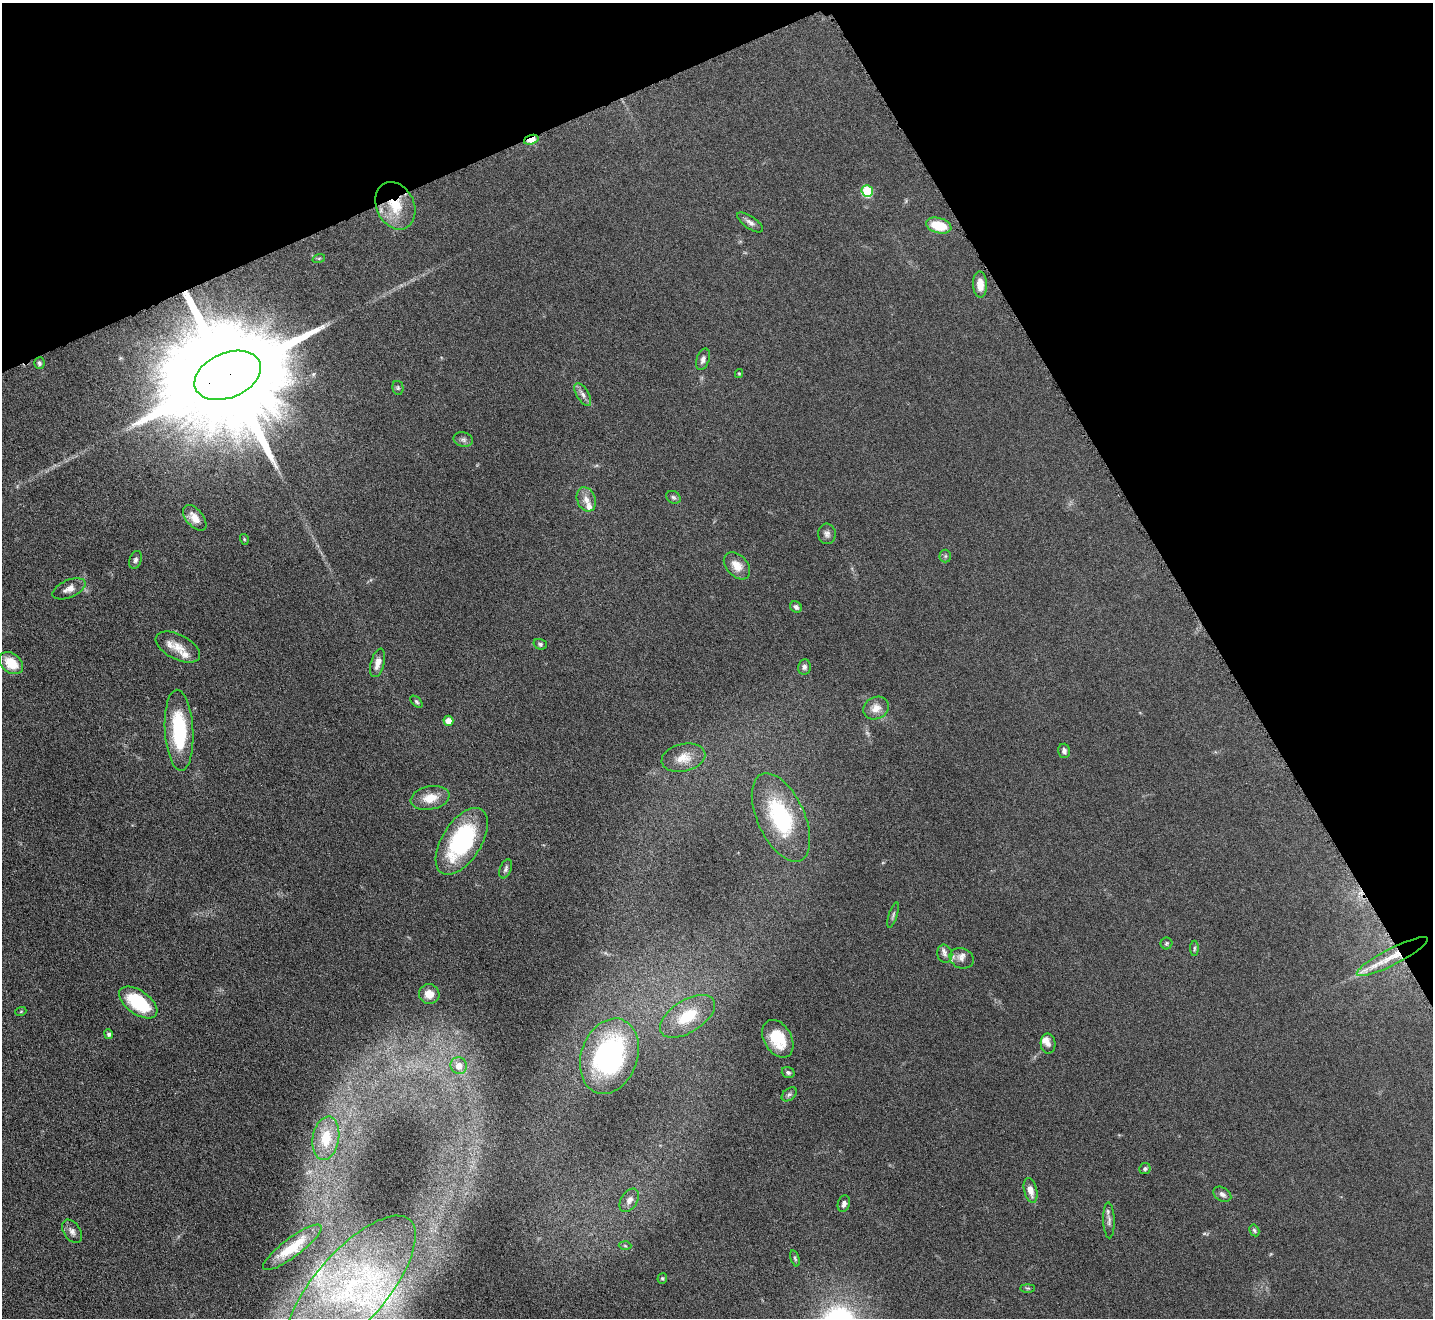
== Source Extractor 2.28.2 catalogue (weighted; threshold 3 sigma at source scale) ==
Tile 3 of 4 x 4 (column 3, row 1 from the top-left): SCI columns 2864-4294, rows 4106-5421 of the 5726 x 5715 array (HDU 1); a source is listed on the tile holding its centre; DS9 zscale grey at full resolution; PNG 1435 x 1320 px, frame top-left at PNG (2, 3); each listed source drawn as its Kron ellipse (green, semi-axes under 4 px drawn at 4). Shown black and unused: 24% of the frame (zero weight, under 4 of 8 exposures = <1% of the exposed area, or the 3 px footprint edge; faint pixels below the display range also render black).
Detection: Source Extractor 2.28.2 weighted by HDU 2 'WHT'; one run over the whole footprint, this tile lists its part. Background 0.0475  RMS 0.0046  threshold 0.0186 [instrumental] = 3 sigma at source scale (4.09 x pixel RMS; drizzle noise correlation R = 1.36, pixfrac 0.8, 0.05/0.05 arcsec/px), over >= 5 px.
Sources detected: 75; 4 inside a brighter listed object's ellipse — not listed separately; the other 71 listed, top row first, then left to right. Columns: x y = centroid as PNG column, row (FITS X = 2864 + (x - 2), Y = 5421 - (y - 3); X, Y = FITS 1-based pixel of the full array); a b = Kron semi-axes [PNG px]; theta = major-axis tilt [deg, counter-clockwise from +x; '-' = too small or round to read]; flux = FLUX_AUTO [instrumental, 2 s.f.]
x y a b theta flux
531 140 7 4 18 11
867 191 6 5 - 25
395 206 25 19 -64 14
750 222 15 6 -34 1.8
939 225 13 7 -15 11
319 258 6 4 19 0.57
980 284 13 7 -87 4.8
703 359 11 6 72 1.7
39 363 6 5 - 0.92
739 373 4 4 - 0.45
228 375 35 22 23 22000
398 388 7 5 -78 0.7
583 395 13 6 -58 2
463 440 10 7 -13 1.4
673 497 8 6 -31 0.97
586 499 12 9 -68 3.1
195 518 15 8 -50 4.3
827 534 10 9 - 1.7
244 539 5 3 - 0.45
945 556 6 6 - 0.79
136 560 9 6 70 1.3
737 566 16 10 -47 5.2
69 589 17 8 23 3.3
796 607 6 5 - 1.3
540 644 7 5 -17 0.82
178 647 24 12 -27 6.3
11 663 13 9 -38 9.4
378 663 15 6 74 3.3
804 667 8 6 80 1.3
416 702 7 4 -45 0.7
876 708 13 11 27 3.9
448 721 5 5 - 4.6
179 730 40 14 -87 30
1064 751 7 6 - 1.4
683 758 22 14 13 6.7
430 798 20 11 11 6.6
781 817 47 23 -65 37
462 841 37 19 58 43
506 869 10 5 69 1.1
893 915 13 4 72 1
1166 943 6 6 - 0.71
1194 948 8 3 89 0.61
945 954 9 7 -75 1.8
1392 957 40 8 27 11
962 958 12 10 -23 2.7
429 994 10 10 - 4.9
138 1003 22 11 -36 24
21 1011 6 3 20 0.48
687 1016 31 16 32 16
109 1034 5 4 - 1.1
778 1039 20 13 -59 13
1048 1044 10 7 -87 2
609 1056 39 28 70 78
459 1066 8 8 - 4.1
788 1073 6 5 - 1
789 1094 8 5 39 1
326 1138 22 13 81 11
1145 1169 6 5 - 0.86
1030 1190 13 6 -76 3.7
1222 1194 9 6 -31 1.6
629 1200 13 8 58 2.4
844 1204 8 6 72 1.6
1109 1220 18 5 -88 1.9
1254 1230 6 4 -60 0.74
72 1231 13 8 -58 2.2
625 1246 6 4 -3 0.57
292 1247 36 9 37 12
795 1258 8 4 -74 0.67
662 1278 5 4 - 0.62
350 1288 90 36 49 69
1028 1288 7 4 0 0.61
Overlapping masked pixels (flux is a lower limit): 4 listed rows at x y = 531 140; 395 206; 228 375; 1392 957